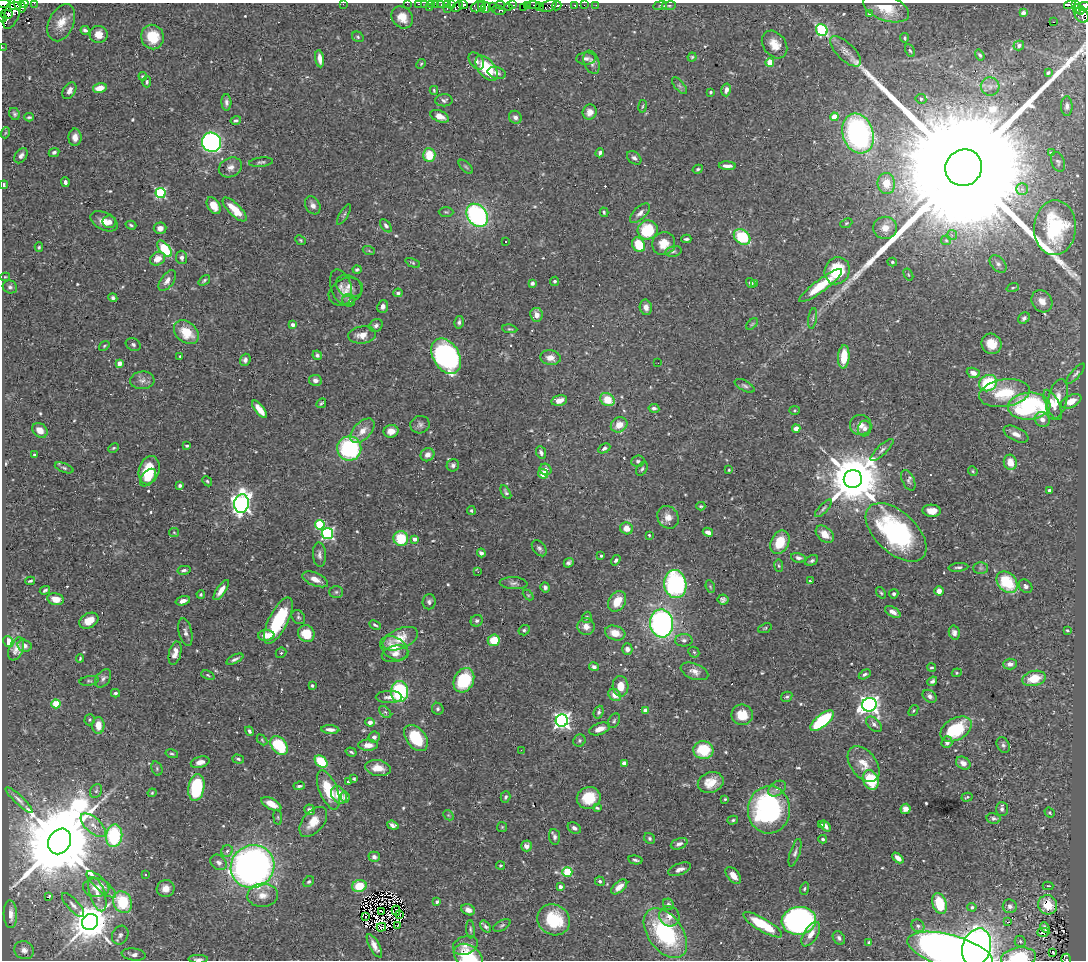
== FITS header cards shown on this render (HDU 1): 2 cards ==
NAXIS1  =                 1084
NAXIS2  =                  958

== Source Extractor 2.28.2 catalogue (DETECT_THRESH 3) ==
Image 1084 x 958 px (HDU 1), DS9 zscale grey, 1 PNG px = 1 image px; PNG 1088 x 962 px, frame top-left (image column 1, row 958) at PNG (2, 3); each listed source drawn as its Kron ellipse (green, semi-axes under 4 px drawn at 4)
Background 0.224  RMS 0.012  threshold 0.0369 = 3 sigma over >= 5 px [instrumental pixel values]
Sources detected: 591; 10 with non-positive FLUX_AUTO (blend fragments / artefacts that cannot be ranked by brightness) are neither listed nor drawn; of the other 581, the 500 brightest by FLUX_AUTO listed and drawn (81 fainter detections omitted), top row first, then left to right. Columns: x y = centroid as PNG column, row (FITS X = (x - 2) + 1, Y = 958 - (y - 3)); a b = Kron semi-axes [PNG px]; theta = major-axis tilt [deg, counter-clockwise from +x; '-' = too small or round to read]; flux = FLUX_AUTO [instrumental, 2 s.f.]
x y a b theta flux
34 3 2 2 - 15
4 4 6 2 -4 170
24 4 5 3 - 280
343 4 2 2 - 59
407 4 2 2 - 2.1
419 4 3 2 - 2.1
425 4 2 2 - 2.5
431 4 4 2 - 3.4
436 4 2 2 - 1.6
441 4 3 2 - 5.6
447 4 3 2 - 5.5
20 5 8 5 -64 730
451 5 3 3 - 37
464 5 4 4 - 280
482 5 5 2 - 44
500 5 4 3 - 59
513 5 3 3 - 41
527 5 3 3 - 46
533 5 6 2 -4 3.9
575 5 3 3 - 4.3
584 5 2 2 - 1.2
596 5 2 2 - 2.4
1070 5 6 3 14 51
1076 5 4 3 - 44
15 6 5 2 - 240
457 6 6 3 39 59
492 6 3 2 - 64
548 6 8 5 23 17
557 6 5 4 - 240
660 6 7 3 9 1.1
669 6 7 3 8 1.3
1084 6 5 4 - 130
478 7 7 5 21 100
508 7 4 4 - 32
523 7 2 2 - 4.2
540 7 4 2 - 4.4
429 8 3 2 - 9.6
486 8 5 5 - 130
886 8 24 12 -19 18
447 9 4 3 - 2.3
1077 9 5 2 - 22
499 10 7 4 -13 120
1081 10 4 3 - 75
12 12 18 7 72 660
1023 13 4 4 - 8.6
6 14 6 4 -2 290
869 14 4 3 - 0.98
1081 15 8 6 -56 100
402 17 12 10 -50 10
3 18 4 3 - 110
1053 22 2 2 - 32
61 23 20 12 66 12
85 30 4 3 - 2.1
822 30 6 5 - 91
99 34 9 8 - 10
152 37 12 11 - 25
358 37 6 5 - 1.3
904 38 4 3 - 1.1
775 44 15 11 -52 11
1019 46 5 4 - 2.8
2 47 2 2 - 1.4
845 51 20 8 -45 7
910 51 7 4 -61 1.5
980 55 6 4 -56 1.6
692 57 4 4 - 1
320 59 9 4 -82 4.8
586 59 10 6 3 3
476 61 9 6 -54 3.8
592 62 12 7 -69 3.9
770 62 4 4 - 23
421 64 5 4 - 1
486 68 14 8 -52 36
497 73 9 5 -15 3.5
1048 73 4 3 - 1.4
143 76 4 3 - 2
147 82 5 3 - 1.3
679 86 10 5 -51 1.9
990 86 9 9 - 4.4
100 88 7 5 14 9.3
434 90 4 3 - 0.95
726 90 6 4 76 4.3
69 91 9 6 58 4.6
710 92 3 3 - 1.2
921 99 5 4 - 1.9
444 100 9 6 2 2.3
226 102 8 5 -88 2.9
642 106 6 3 80 0.95
1067 106 10 6 -90 2.8
590 112 7 7 - 6.2
14 114 6 5 - 1.7
440 116 10 5 -21 8.1
29 117 5 3 - 1.3
515 117 7 6 - 3
834 117 4 4 - 18
236 120 5 4 - 1.7
5 133 5 3 - 0.95
858 134 20 15 -73 210
75 137 9 6 90 6.1
211 142 10 9 - 270
54 152 5 4 - 2
600 153 4 3 - 2.2
1052 153 4 3 - 1.1
429 155 7 6 - 18
21 156 8 5 56 3
634 158 8 5 -37 2.5
261 162 12 4 5 2.1
1058 162 10 6 -67 2.1
727 166 8 3 -2 4.2
230 167 12 9 25 5.1
466 167 9 4 -45 1.7
964 168 19 18 - 140000
698 169 5 4 - 1.5
65 182 5 3 - 2.6
886 183 10 8 -83 12
4 185 4 2 - 1.2
1022 189 5 5 - 2.2
160 193 5 5 - 96
313 205 9 7 -60 4
214 206 9 6 -58 11
235 209 16 6 -45 17
446 212 7 5 -2 1.3
604 212 5 3 - 1.2
640 213 12 6 43 4.2
344 214 11 3 59 1.6
477 215 12 9 -53 150
104 221 14 8 -27 8.7
109 222 7 6 - 3.3
846 223 6 4 22 1.2
131 225 5 3 - 1.3
386 226 8 4 -52 2.1
160 228 6 6 - 4.1
885 228 12 11 - 8.9
1055 228 27 21 87 60
648 230 10 9 - 39
952 235 5 5 - 1.7
742 237 9 7 -37 38
686 239 5 3 - 1.5
301 240 6 4 -41 1
946 240 5 4 - 1.1
506 242 3 3 - 1.1
664 244 12 11 - 13
639 245 8 6 -63 21
39 247 5 4 - 1.2
164 249 10 5 -49 40
369 251 6 4 -20 1.1
673 251 8 5 11 2
182 257 7 5 -82 3
158 259 8 6 33 9
892 262 5 4 - 1.2
413 263 8 4 -22 1.3
998 264 10 6 -49 2.7
357 269 4 4 - 1.5
837 271 14 12 66 40
908 274 6 4 -59 1
5 277 5 4 - 1.1
204 280 6 3 39 1.4
167 281 12 6 55 4.9
555 281 5 4 - 1.5
532 283 4 4 - 2
751 283 5 4 - 2.6
754 284 3 3 - 1.4
349 286 14 10 -27 6.1
821 286 26 6 37 30
10 287 7 6 - 2.3
341 287 18 10 -73 5.3
1013 288 6 4 19 1.2
346 292 18 13 27 10
398 293 5 4 - 1.9
113 298 4 4 - 1.9
349 300 6 6 - 2.4
1042 301 12 9 -54 8.4
383 307 6 5 - 3.4
646 307 8 6 -78 4.4
536 315 7 6 - 5.6
813 318 10 3 81 1.5
1024 318 6 5 - 2.3
459 322 6 5 - 1.9
752 324 7 4 45 1.2
293 325 4 3 - 4.1
376 325 7 6 - 2.6
510 329 8 4 -8 1.3
186 332 14 10 -41 21
362 335 14 8 7 8.7
133 344 8 6 -26 2
991 344 10 10 - 12
104 346 6 3 37 0.97
317 355 5 4 - 2.1
180 356 3 3 - 1.2
446 356 19 13 -60 160
844 357 11 5 85 21
550 358 10 7 -7 7.3
245 360 6 5 - 2.7
119 363 4 4 - 8
658 363 2 2 - 1
973 373 7 5 -22 5.5
1076 374 13 4 48 2.3
142 380 12 8 4 4.7
315 380 6 5 - 3.8
988 383 9 8 - 45
745 386 11 5 -27 2.3
1004 393 25 13 9 35
1057 399 20 9 76 14
559 400 8 5 12 6.1
607 400 7 6 - 18
1071 401 11 6 25 10
321 403 5 3 - 1.1
1053 405 16 6 -64 7.8
1029 406 21 13 4 110
654 408 5 4 - 2.6
259 409 10 4 -52 12
795 410 5 4 - 1.1
1042 419 8 7 - 4.4
420 425 9 8 - 3.1
619 425 9 7 32 11
861 425 11 10 - 6.2
796 429 4 4 - 9.4
865 429 8 6 74 3.3
40 430 8 6 -43 7.1
362 431 15 8 46 9.2
391 431 7 6 - 6.8
1016 434 13 7 -26 5.2
187 446 3 3 - 1.6
114 448 6 4 27 1.1
349 448 12 12 - 87
604 448 6 4 27 2
882 450 15 4 43 3.2
541 453 7 5 -64 2.2
34 455 4 3 - 1.1
427 455 7 6 - 4.3
638 461 6 5 - 1.8
1010 462 8 6 -76 10
453 465 6 6 - 2.2
64 468 10 4 -21 1.8
545 469 6 5 - 3.8
642 469 7 5 59 1.7
149 470 14 10 74 29
729 470 3 3 - 0.95
973 471 5 4 - 1.1
543 474 5 4 - 19
148 478 10 6 50 8.1
853 479 9 9 - 6200
908 480 11 6 -64 2.9
207 481 5 4 - 1.3
180 485 4 3 - 1.9
1049 490 3 3 - 3.7
506 492 7 3 -58 1.8
241 504 9 7 79 410
701 506 4 3 - 1.1
823 508 11 4 47 2.2
471 511 4 4 - 1.4
932 511 9 6 -3 8.7
668 517 12 10 -56 6.8
320 525 5 5 - 47
627 528 6 6 - 8.8
174 532 5 4 - 0.95
708 532 5 4 - 4.9
896 532 37 20 -43 140
327 533 5 5 - 150
825 534 10 7 -41 10
649 535 3 3 - 1
401 538 7 7 - 28
414 539 4 3 - 5.5
780 542 12 9 64 22
539 548 9 6 -51 2.4
481 553 4 3 - 2.9
319 555 12 6 -87 3.5
601 556 3 3 - 1.4
798 558 8 4 -13 2.8
616 560 6 4 56 2
812 560 7 5 26 2
569 563 5 4 - 2.2
779 566 6 4 -82 1.1
958 567 10 4 6 1.8
981 568 7 6 - 1.9
184 570 6 4 12 2.2
478 572 4 3 - 3.7
315 579 14 6 -23 7.7
30 581 5 2 - 1.4
810 581 3 3 - 1.1
1007 582 12 9 -46 38
514 583 14 6 -3 3.1
675 584 14 11 -81 120
1026 586 7 6 - 2.6
545 587 5 4 - 3
710 587 6 4 -70 1.1
45 590 5 3 - 1.6
221 590 12 4 56 7
939 591 4 4 - 5.7
336 592 7 6 - 1.8
881 593 6 4 -54 1.3
201 594 4 3 - 1.1
894 594 5 4 - 1.5
528 595 6 4 -44 1.1
56 599 8 6 -12 8
723 600 5 5 - 2
183 601 7 4 15 5.2
617 601 11 8 58 14
429 602 8 6 85 2.5
893 612 8 5 -31 4.8
298 617 8 6 -50 1.9
587 617 5 5 - 1.6
89 621 10 7 29 12
278 621 25 9 63 46
477 621 6 5 - 2.1
662 623 14 11 -82 220
375 625 6 3 -25 1.4
586 626 9 8 - 5.8
765 628 7 4 20 1.2
524 630 5 5 - 1.6
1067 630 3 3 - 1.1
185 632 14 6 -76 3.5
615 633 10 7 -17 9.4
954 633 7 5 -78 3.4
306 634 9 8 - 19
266 635 8 5 1 13
400 639 19 10 24 20
494 640 6 5 - 19
684 640 9 6 2 2.7
8 641 6 5 - 18
25 646 7 6 - 2.9
394 648 15 10 -34 13
16 649 12 7 67 5.7
627 649 6 5 - 3.3
694 652 6 4 -44 1.2
175 653 12 6 76 6.1
281 653 6 5 - 1.2
395 654 13 8 14 5.9
80 658 4 2 - 1
235 659 9 3 27 2.3
1010 664 7 5 3 4.2
594 667 5 4 - 2.3
931 667 4 4 - 1.2
694 671 14 7 -20 5.7
957 673 5 4 - 0.96
865 674 6 4 31 1.8
208 675 7 4 -23 1.2
103 678 10 6 54 3
1034 678 12 7 13 20
464 680 13 9 63 52
89 681 10 4 9 1.6
932 681 5 4 - 2.3
312 686 3 3 - 1.2
621 686 10 8 -86 11
400 692 10 8 -89 69
115 693 4 3 - 1.6
615 695 7 5 -38 7.8
930 696 7 5 -37 2.9
389 697 13 6 0 4.4
787 697 6 5 - 1.8
56 704 4 4 - 31
869 705 7 6 - 450
438 709 6 5 - 1.7
645 710 4 3 - 8.8
913 710 6 4 51 1.2
385 712 7 4 -43 1.6
599 712 6 4 69 1.9
742 715 11 10 - 17
90 720 6 5 - 1.2
562 721 6 6 - 340
614 721 8 5 58 1.7
822 721 14 6 39 68
370 722 4 3 - 7.3
874 724 9 5 -43 3.1
98 725 8 6 -88 9.4
330 729 9 4 -4 3.9
600 729 10 5 19 6.6
956 729 17 10 29 49
249 731 5 3 - 1.8
374 737 6 5 - 3.1
416 738 15 9 -51 38
262 740 6 3 -46 1
579 741 6 6 - 1.9
947 742 6 5 - 3.7
279 745 11 7 -50 44
368 745 10 5 0 6.2
1003 745 8 6 -62 2.4
521 750 2 2 - 3.8
703 750 10 9 - 29
351 752 5 3 - 1.3
172 754 6 4 -15 1.3
238 759 6 3 -16 1.4
321 761 7 5 -44 26
200 762 9 5 16 5.3
624 763 4 4 - 9.2
963 763 8 6 -31 4.6
864 764 20 13 -53 13
157 768 7 5 -72 1.4
378 768 13 8 -8 10
354 779 4 3 - 1.1
871 780 10 7 -67 37
348 782 3 3 - 1.1
711 782 13 10 22 14
299 786 6 3 5 1.7
196 788 13 8 81 62
777 789 10 6 37 3.9
328 790 21 9 -68 27
96 791 7 5 61 1.9
152 793 4 4 - 0.96
339 795 9 7 -57 13
345 797 5 4 - 2.3
505 797 6 4 73 1.6
967 797 5 3 - 0.98
589 798 12 10 21 24
725 799 4 4 - 1.1
19 800 18 4 -44 3.5
271 804 11 5 -28 9.3
597 808 4 3 - 1
905 809 5 5 - 4.6
1002 809 7 6 - 2.4
309 810 5 5 - 2.6
769 810 23 21 88 160
1050 812 5 4 - 1.2
448 815 6 4 -43 1.1
278 817 7 4 -82 1
993 818 7 5 -12 1.9
733 820 5 4 - 1.4
313 822 17 10 50 12
93 825 15 7 -42 7.8
393 825 6 4 -19 3.1
821 825 3 2 - 1.2
826 826 6 4 -52 3.1
502 827 5 5 - 1
574 828 7 5 -30 2.7
114 836 11 8 84 61
554 837 8 5 -83 2.2
650 838 6 5 - 1.7
823 839 4 4 - 1.6
60 841 13 11 58 18000
679 844 9 5 20 3.2
526 846 5 5 - 3.5
227 851 6 5 - 1.9
795 853 14 5 72 2.9
374 857 6 5 - 2.5
898 858 6 4 -43 5.5
635 860 7 3 -12 1.7
219 862 9 7 -37 3.5
252 866 22 21 - 460
501 866 4 4 - 1
680 869 12 5 21 3.8
567 872 5 4 - 49
145 875 3 3 - 1
733 876 10 5 -49 6.9
600 881 5 4 - 2
309 882 6 5 - 1.5
101 884 19 6 -41 5.2
359 886 7 6 - 22
560 886 3 3 - 3.5
1048 886 5 3 - 1.2
619 887 9 5 41 7
96 888 13 9 -4 9.8
166 888 9 8 - 6.8
804 889 6 4 72 1.2
97 894 18 7 -72 7.9
263 895 15 11 5 9.2
49 897 3 3 - 24
123 902 11 9 -60 39
437 902 4 3 - 2.5
940 903 11 7 -73 27
668 904 6 5 - 2
73 905 15 5 -48 3.8
1048 905 10 9 - 21
1010 906 7 7 - 3.1
972 907 4 4 - 2
468 910 7 5 -25 4.2
382 911 3 3 - 2
396 911 5 2 - 0.98
10 914 14 7 -88 7.2
400 914 2 2 - 1.2
366 916 3 2 - 1
669 916 10 9 - 6
554 920 17 15 -31 36
799 921 17 14 7 300
90 922 8 7 - 2700
1008 922 3 3 - 7.9
502 925 9 5 30 1.7
763 925 22 6 -31 30
398 926 3 2 - 1.3
486 926 7 4 -51 2.5
918 926 7 6 - 2.1
381 927 4 3 - 1.7
1045 928 5 4 - 2.7
470 929 9 4 -85 1.5
1043 932 6 4 1 3.7
665 933 28 17 -54 93
811 934 14 7 58 7.2
120 935 10 8 60 3.3
839 938 7 5 -57 2.4
1020 941 5 5 - 1.7
869 942 3 3 - 1
465 945 13 9 20 5.9
374 946 13 5 -61 5.9
977 948 19 14 73 380
24 950 10 9 - 5.3
950 951 44 16 -16 900
1052 952 3 2 - 1.9
134 954 12 6 -7 3.9
468 957 16 11 -35 30
1019 957 17 10 8 37
198 959 9 3 0 2.5
1066 959 5 4 - 20
At the frame edge (FLAGS 8, measured only in part): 24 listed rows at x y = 34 3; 4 4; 24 4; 343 4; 407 4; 419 4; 425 4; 431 4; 436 4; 441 4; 447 4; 20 5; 451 5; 464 5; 1070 5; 1076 5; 1084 6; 3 18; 2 47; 964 168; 468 957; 1019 957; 198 959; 1066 959
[81 fainter detections neither listed nor drawn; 10 non-positive-flux detections neither listed nor drawn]